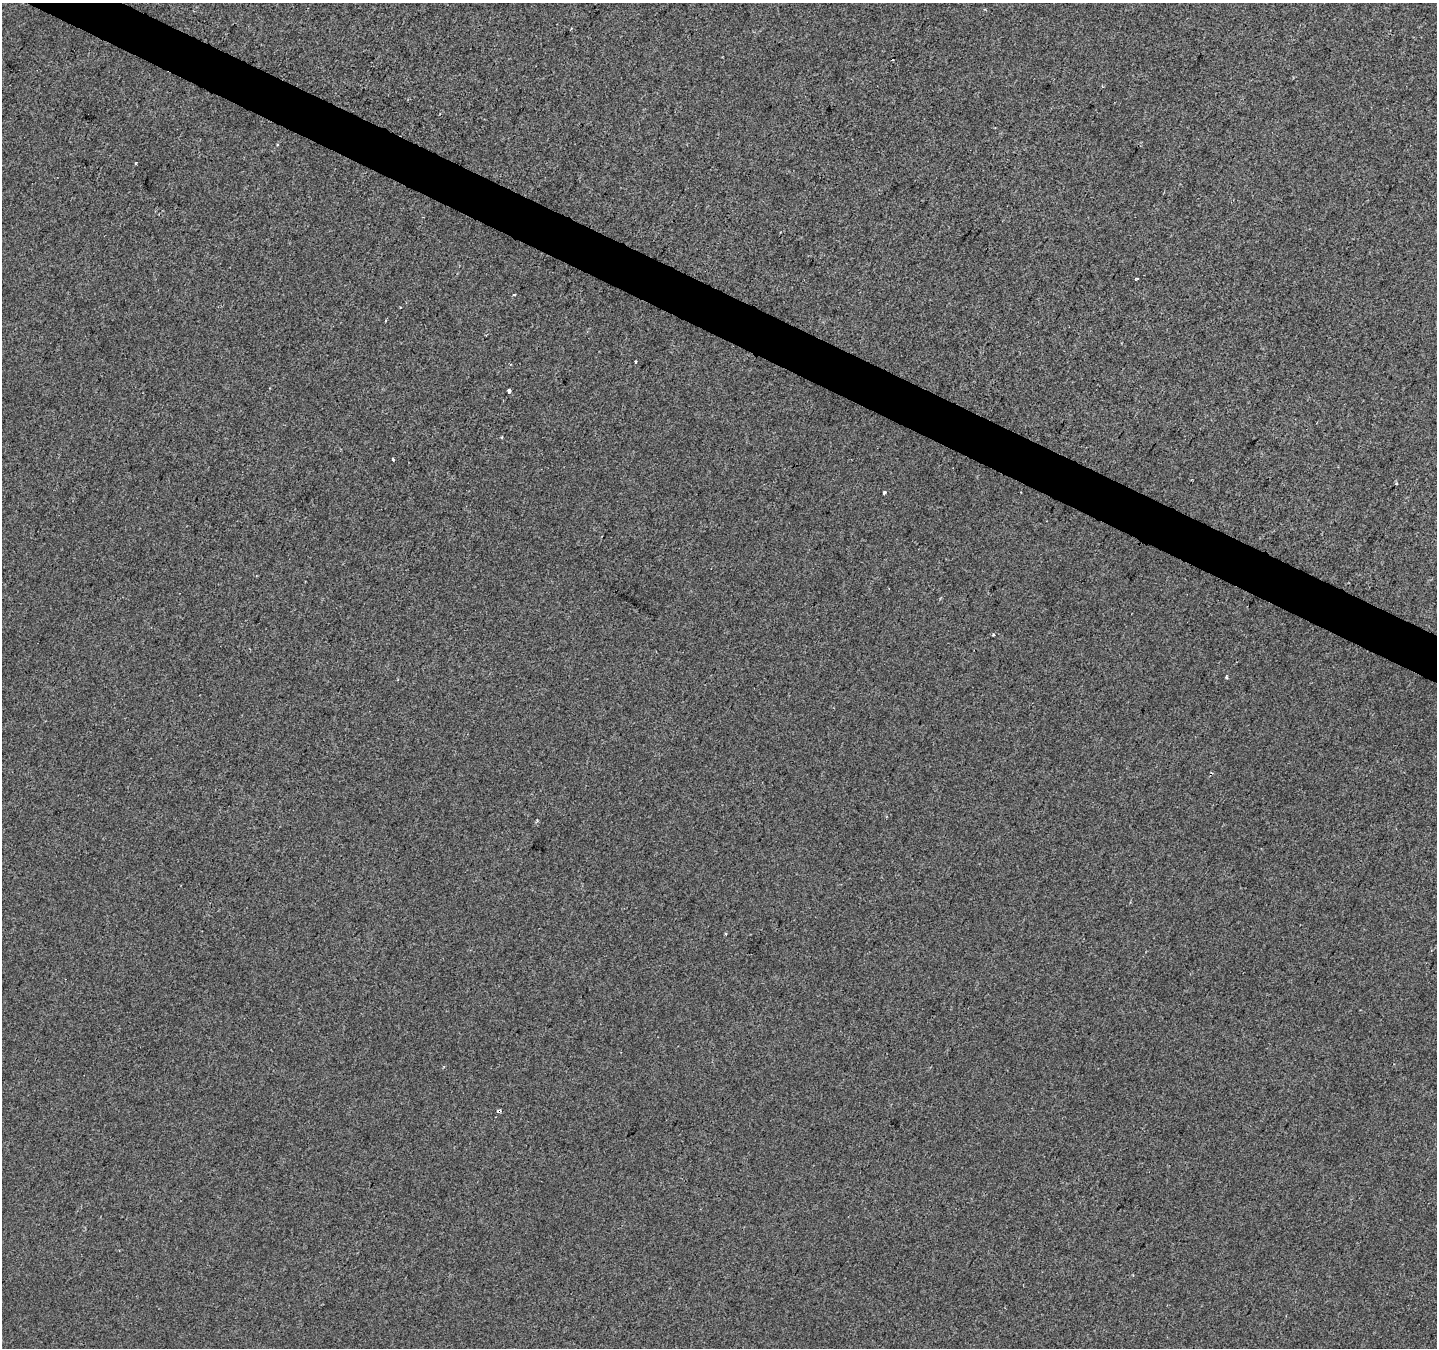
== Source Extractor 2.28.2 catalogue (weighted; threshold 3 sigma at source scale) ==
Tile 11 of 4 x 4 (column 3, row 3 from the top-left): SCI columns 2872-4306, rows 1546-2891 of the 5749 x 5849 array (HDU 1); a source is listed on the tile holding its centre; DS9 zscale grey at full resolution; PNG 1439 x 1350 px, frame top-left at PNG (2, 3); no overlay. Shown black and unused: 3% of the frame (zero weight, under 2 of 3 exposures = <1% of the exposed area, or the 3 px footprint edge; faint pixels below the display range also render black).
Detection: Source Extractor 2.28.2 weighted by HDU 2 'WHT'; one run over the whole footprint, this tile lists its part. Background 5.63e-04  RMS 0.0042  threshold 0.0188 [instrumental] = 3 sigma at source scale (4.5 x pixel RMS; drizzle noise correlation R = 1.50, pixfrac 1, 0.0396/0.0396 arcsec/px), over >= 5 px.
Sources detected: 16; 2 cosmic-ray / hot-pixel residue — not listed; the other 14 listed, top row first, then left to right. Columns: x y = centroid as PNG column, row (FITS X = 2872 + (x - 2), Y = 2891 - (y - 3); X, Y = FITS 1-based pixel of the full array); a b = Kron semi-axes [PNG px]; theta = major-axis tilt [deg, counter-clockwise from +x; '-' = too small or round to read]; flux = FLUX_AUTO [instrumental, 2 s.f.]
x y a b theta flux
135 164 3 2 - 0.74
1136 279 4 2 - 0.58
514 294 3 3 - 1.3
386 320 4 2 - 0.36
636 362 3 2 - 0.48
510 364 3 3 - 0.39
270 388 3 2 - 0.34
509 391 4 3 - 2.6
393 459 3 3 - 1.4
1397 484 4 3 - 0.45
884 493 3 3 - 2
994 635 3 3 - 0.56
1226 677 3 3 - 0.92
726 934 3 2 - 0.6